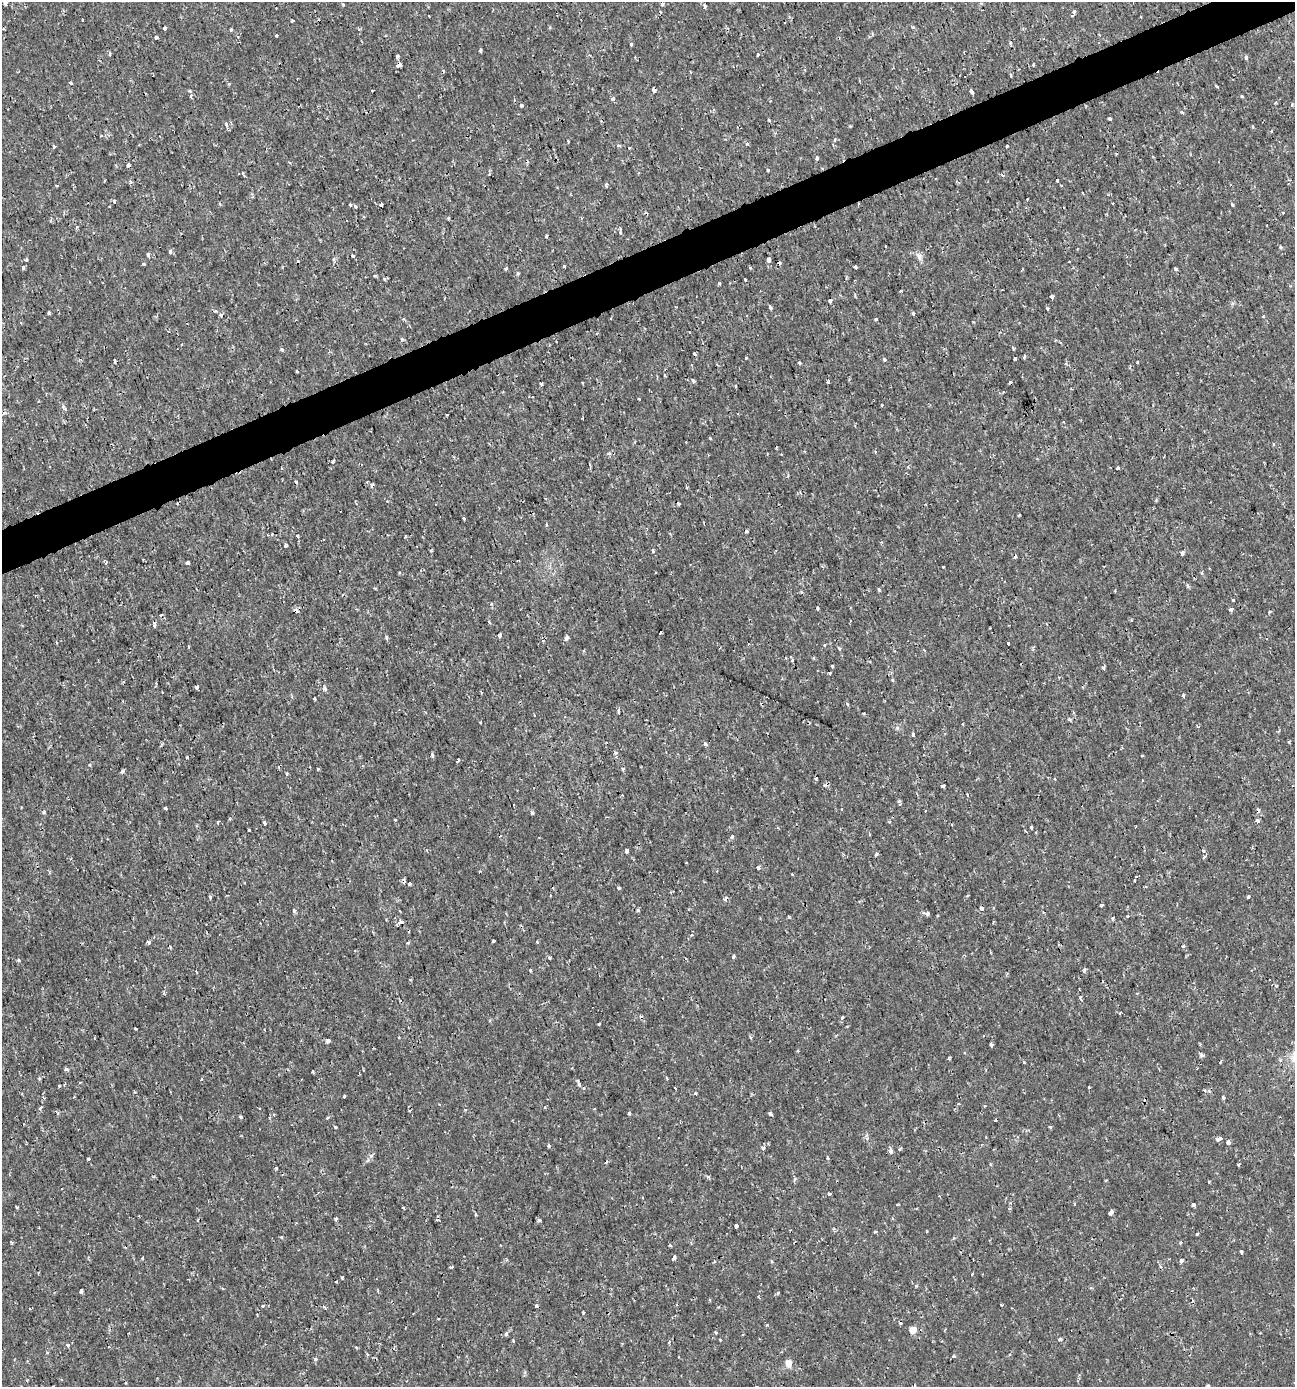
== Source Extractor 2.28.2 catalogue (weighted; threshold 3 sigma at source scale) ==
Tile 10 of 4 x 4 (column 2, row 3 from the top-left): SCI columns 1428-2720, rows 1385-2769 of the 5388 x 5543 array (HDU 1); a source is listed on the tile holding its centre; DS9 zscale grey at full resolution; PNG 1297 x 1389 px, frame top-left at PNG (2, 2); no overlay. Shown black and unused: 3% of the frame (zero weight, under 2 of 3 exposures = <1% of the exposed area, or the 3 px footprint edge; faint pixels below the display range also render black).
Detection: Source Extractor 2.28.2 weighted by HDU 2 'WHT'; one run over the whole footprint, this tile lists its part. Background 0.00175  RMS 0.001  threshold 0.00458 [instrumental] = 3 sigma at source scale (4.5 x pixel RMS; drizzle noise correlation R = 1.50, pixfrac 1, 0.0396/0.0396 arcsec/px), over >= 5 px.
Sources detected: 342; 28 cosmic-ray / hot-pixel residue — not listed; the other 314 listed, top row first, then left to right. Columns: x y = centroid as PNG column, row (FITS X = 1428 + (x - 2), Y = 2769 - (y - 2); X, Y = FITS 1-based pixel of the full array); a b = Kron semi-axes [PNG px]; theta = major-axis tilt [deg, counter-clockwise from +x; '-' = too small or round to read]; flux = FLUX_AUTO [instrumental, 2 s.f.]
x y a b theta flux
5 3 5 4 - 0.3
343 4 4 3 - 0.11
662 4 5 4 - 0.16
705 6 5 4 - 0.18
1074 12 4 3 - 0.32
83 20 3 2 - 0.1
293 21 3 3 - 0.22
550 27 5 3 - 0.1
913 27 4 4 - 0.12
165 28 4 3 - 0.43
231 30 4 3 - 0.2
276 36 3 3 - 0.2
156 38 3 3 - 0.39
1010 43 4 4 - 0.14
631 44 3 3 - 0.4
480 50 4 3 - 0.18
964 52 3 2 - 0.11
110 53 5 3 - 0.11
758 54 3 3 - 0.17
397 56 4 3 - 0.35
1246 57 5 4 - 0.18
1033 64 3 2 - 0.11
399 65 6 4 27 0.34
1011 75 3 3 - 0.16
71 83 3 3 - 0.23
1217 86 5 3 - 0.092
654 90 4 3 - 0.63
372 91 3 2 - 0.1
971 92 5 3 - 0.23
190 96 5 3 - 0.13
1242 96 3 3 - 0.12
613 98 3 3 - 0.35
1292 104 4 3 - 0.12
521 105 4 4 - 0.25
1182 112 4 3 - 0.23
1110 119 3 3 - 0.21
769 120 4 2 - 0.15
226 124 5 4 - 0.22
1271 132 4 3 - 0.11
101 136 3 3 - 0.072
834 140 4 3 - 0.12
568 141 3 2 - 0.14
747 144 4 4 - 0.16
619 146 5 4 - 0.21
1007 146 3 3 - 0.12
54 147 4 3 - 0.16
629 148 3 3 - 0.46
817 158 4 4 - 0.16
289 162 4 3 - 0.092
128 165 4 3 - 0.41
768 170 3 3 - 0.093
489 174 4 3 - 0.1
1003 175 3 3 - 0.27
1057 180 3 3 - 0.38
130 182 6 4 -70 0.17
606 185 5 4 - 0.15
57 186 4 3 - 0.079
1027 199 2 2 - 0.086
114 201 3 3 - 0.26
1112 203 3 3 - 0.2
220 204 4 3 - 0.12
381 204 4 3 - 0.73
1232 204 4 4 - 0.12
350 205 3 3 - 0.19
355 206 4 3 - 0.14
1283 213 3 3 - 0.14
620 232 10 3 -81 0.17
546 236 3 3 - 0.18
1281 247 5 4 - 0.13
170 251 4 3 - 0.23
148 255 4 3 - 0.28
353 256 3 3 - 0.21
919 256 12 7 -62 0.47
27 259 3 3 - 0.14
334 259 5 4 - 0.21
769 260 4 4 - 0.56
1069 261 2 2 - 0.062
143 264 3 3 - 0.28
564 266 3 3 - 0.39
23 267 4 3 - 0.52
855 267 4 3 - 0.29
506 268 4 3 - 0.18
750 268 4 3 - 0.1
1176 269 3 3 - 0.41
518 273 4 4 - 0.16
375 275 3 3 - 0.18
384 279 4 4 - 0.16
745 280 3 3 - 0.25
719 283 3 3 - 0.14
901 291 3 2 - 0.14
1052 297 4 3 - 0.77
830 301 4 3 - 0.71
770 307 5 3 - 0.22
1048 309 3 3 - 0.19
216 311 4 4 - 0.11
49 313 3 3 - 0.14
913 313 3 3 - 0.19
1263 316 3 3 - 0.1
876 319 3 3 - 0.16
402 339 5 4 - 0.13
182 344 3 2 - 0.07
1013 348 3 2 - 0.18
282 349 4 4 - 0.2
1024 357 3 2 - 0.19
746 358 3 3 - 0.099
1015 359 3 3 - 0.39
885 360 5 4 - 0.15
115 362 4 3 - 0.71
799 362 3 3 - 0.23
1138 362 3 3 - 0.2
296 371 3 2 - 0.17
693 381 4 3 - 0.55
828 382 4 3 - 0.42
541 384 3 3 - 0.33
736 386 3 3 - 0.27
639 399 3 2 - 0.1
882 405 3 3 - 0.14
64 408 9 4 -46 0.24
447 414 3 2 - 0.083
583 419 3 2 - 0.11
776 448 3 2 - 0.09
609 453 5 4 - 0.16
333 461 7 4 64 0.13
1118 468 3 3 - 0.22
372 485 5 4 - 0.23
1156 500 4 4 - 0.11
1019 516 3 2 - 0.13
464 518 4 3 - 0.14
546 525 5 3 - 0.13
746 531 3 3 - 0.36
297 536 3 3 - 0.15
405 537 3 2 - 0.085
285 545 4 3 - 0.19
653 551 4 3 - 0.2
1182 553 4 3 - 0.31
1015 557 3 3 - 0.22
187 562 4 3 - 0.55
943 567 3 3 - 0.22
1202 573 4 3 - 0.2
1187 586 6 4 -71 0.15
879 590 4 3 - 0.72
1115 591 3 3 - 0.08
1233 600 3 3 - 0.24
818 608 4 3 - 0.14
1231 609 4 4 - 0.26
297 611 4 3 - 0.75
1269 612 5 3 - 0.098
489 622 4 3 - 0.099
154 625 8 4 -82 0.33
660 633 3 3 - 0.28
499 635 4 3 - 0.56
566 637 4 3 - 0.47
387 638 4 4 - 0.18
1008 643 3 3 - 0.18
825 645 3 3 - 0.43
840 649 4 4 - 0.16
786 658 3 2 - 0.12
832 666 3 3 - 0.12
830 673 3 3 - 0.46
197 687 3 3 - 0.35
325 689 7 4 -76 0.2
1183 696 4 3 - 0.2
314 699 3 2 - 0.14
847 704 4 3 - 0.15
618 710 5 4 - 0.18
864 713 3 2 - 0.13
534 715 3 2 - 0.12
1069 720 3 3 - 0.32
963 724 3 2 - 0.11
913 734 3 3 - 0.93
1289 741 4 3 - 0.11
705 744 3 3 - 0.26
616 753 5 4 - 0.21
432 755 5 4 - 0.19
1142 755 3 2 - 0.097
187 757 3 3 - 0.22
459 760 3 3 - 0.16
90 765 4 3 - 0.095
318 769 3 3 - 0.2
623 769 4 4 - 0.13
122 771 4 4 - 0.24
287 774 4 3 - 0.13
943 786 3 3 - 0.46
967 795 3 3 - 0.14
900 804 4 4 - 0.15
166 808 3 3 - 0.28
925 811 3 2 - 0.15
44 812 4 4 - 0.24
532 813 5 4 - 0.15
230 818 4 3 - 0.14
395 820 3 2 - 0.099
1257 821 4 3 - 0.51
217 822 4 3 - 0.11
265 823 4 3 - 0.62
1031 827 3 3 - 0.34
249 830 3 3 - 0.27
732 837 4 3 - 0.41
626 851 4 3 - 0.46
1203 851 5 4 - 0.21
877 854 4 3 - 0.23
1204 857 4 3 - 0.16
759 867 4 3 - 1.1
409 884 3 3 - 0.15
1145 887 4 2 - 0.1
619 888 3 3 - 0.31
968 895 4 2 - 0.1
210 897 3 3 - 0.27
1248 897 4 3 - 0.12
1101 905 3 3 - 0.44
981 908 5 4 - 0.27
294 910 5 4 - 0.18
638 910 5 4 - 0.12
927 913 4 3 - 0.76
1128 916 3 2 - 0.087
1113 918 4 4 - 0.17
400 922 7 3 33 0.62
494 941 3 3 - 0.33
148 942 4 3 - 0.36
408 942 5 3 - 0.14
1183 946 4 3 - 0.21
170 947 4 3 - 0.096
733 957 3 3 - 0.44
550 958 3 3 - 0.25
18 960 4 4 - 0.21
530 970 3 3 - 0.11
1085 970 5 3 - 0.16
164 993 4 4 - 0.14
1081 999 9 4 -69 0.23
842 1018 3 3 - 0.25
598 1024 3 3 - 0.29
135 1029 3 3 - 0.2
751 1038 5 3 - 0.13
328 1041 4 3 - 0.45
991 1045 4 3 - 0.44
1201 1055 6 4 -41 0.25
949 1058 5 3 - 0.12
1024 1062 3 3 - 0.1
1220 1062 5 2 - 0.1
67 1069 6 4 -3 0.2
39 1078 5 3 - 0.14
80 1083 3 2 - 0.1
579 1084 6 5 - 0.22
59 1086 3 3 - 0.079
675 1088 3 2 - 0.097
1205 1090 4 3 - 0.16
695 1093 4 3 - 0.12
344 1096 3 3 - 0.17
1223 1097 4 3 - 0.21
985 1106 3 2 - 0.091
41 1107 6 3 53 0.14
545 1107 4 3 - 0.096
629 1113 3 3 - 0.19
771 1114 4 3 - 0.41
274 1115 4 4 - 0.16
240 1117 5 4 - 0.13
336 1127 3 3 - 0.24
867 1138 5 5 - 0.17
1218 1139 5 3 - 0.46
1228 1142 4 4 - 0.56
548 1146 3 3 - 0.29
763 1148 5 4 - 0.34
891 1151 5 4 - 0.39
371 1156 6 4 0 0.17
827 1158 4 3 - 0.1
88 1159 3 3 - 0.39
1238 1164 3 2 - 0.15
276 1168 4 3 - 0.1
708 1177 5 4 - 0.16
794 1180 6 3 72 0.14
1106 1180 4 2 - 0.079
1209 1181 3 2 - 0.2
829 1193 3 3 - 0.22
1075 1204 3 2 - 0.1
1193 1204 4 3 - 0.5
16 1207 5 3 - 0.11
403 1208 3 3 - 0.23
1111 1212 5 3 - 0.6
336 1219 4 3 - 0.16
540 1220 4 4 - 0.19
736 1226 4 3 - 0.54
875 1231 4 3 - 0.19
1197 1234 4 3 - 0.27
281 1237 4 4 - 0.12
12 1243 3 3 - 0.15
1180 1243 4 3 - 0.2
670 1246 3 3 - 0.15
1241 1252 4 3 - 0.53
142 1258 3 3 - 0.24
674 1258 4 3 - 0.63
1181 1260 3 3 - 0.43
451 1267 4 3 - 0.12
972 1274 4 2 - 0.081
342 1278 3 3 - 0.2
916 1285 4 4 - 0.13
81 1291 4 3 - 0.41
1001 1305 3 3 - 0.18
263 1306 4 3 - 0.15
536 1306 3 3 - 0.27
325 1307 5 3 - 0.11
583 1312 3 3 - 0.099
913 1330 5 5 - 1.5
715 1333 3 3 - 0.21
506 1334 6 5 - 0.18
1060 1339 4 3 - 0.37
720 1340 3 2 - 0.11
513 1341 4 3 - 0.12
669 1342 4 3 - 0.1
68 1345 5 4 - 0.19
367 1355 3 3 - 0.23
953 1356 5 4 - 0.15
315 1359 5 4 - 0.15
788 1363 6 6 - 1
54 1386 2 2 - 0.12
1208 1386 4 3 - 0.11
Overlapping masked pixels (flux is a lower limit): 4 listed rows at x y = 399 65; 297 611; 154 625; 400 922
Isophote crosses this tile's border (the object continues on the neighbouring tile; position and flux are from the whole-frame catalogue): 3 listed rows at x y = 5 3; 662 4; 54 1386
Unlisted compact peaks at least as high as the median listed source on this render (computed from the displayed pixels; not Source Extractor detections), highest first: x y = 897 728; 778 1293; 1089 1087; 789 917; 1103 667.